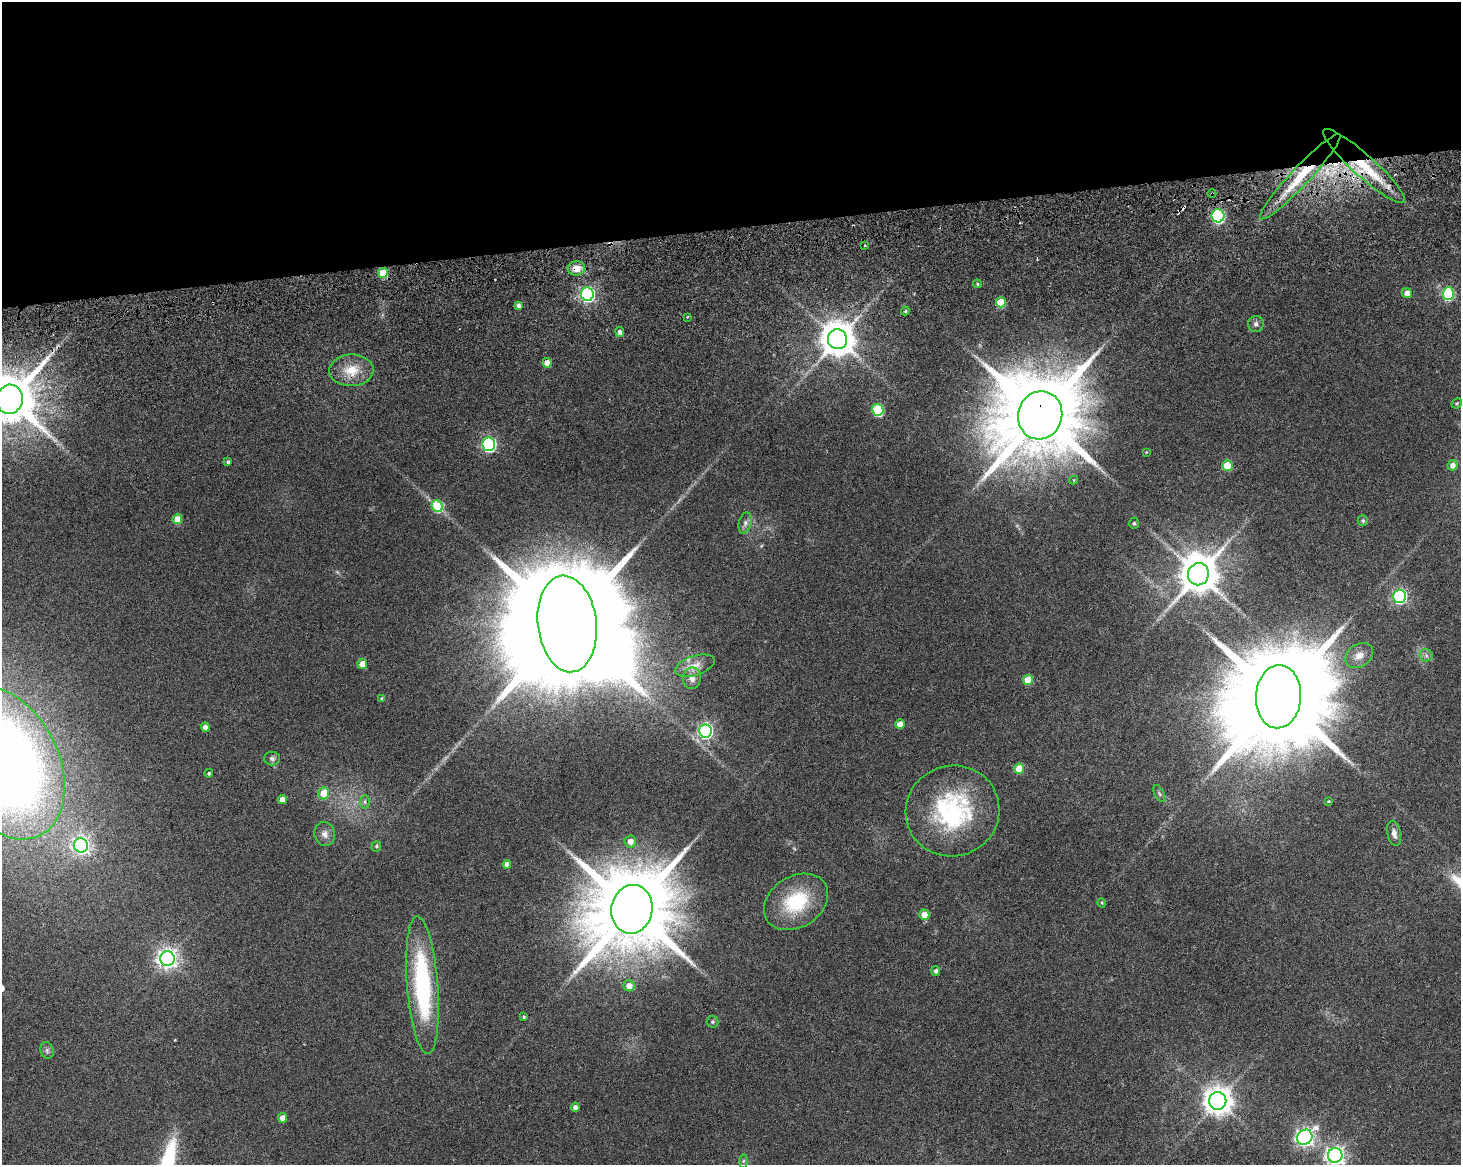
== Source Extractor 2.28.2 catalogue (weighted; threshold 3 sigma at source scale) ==
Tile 2 of 3 x 4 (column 2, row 1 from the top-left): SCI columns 1540-2998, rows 3650-4812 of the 4717 x 4901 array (HDU 1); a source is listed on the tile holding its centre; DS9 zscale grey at full resolution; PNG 1463 x 1167 px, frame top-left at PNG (2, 2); each listed source drawn as its Kron ellipse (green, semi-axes under 4 px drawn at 4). Shown black and unused: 20% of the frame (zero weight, under 3 of 6 exposures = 11% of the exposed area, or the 3 px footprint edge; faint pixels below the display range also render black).
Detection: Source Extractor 2.28.2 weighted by HDU 2 'WHT'; one run over the whole footprint, this tile lists its part. Background 0.0622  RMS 0.0032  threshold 0.0131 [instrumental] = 3 sigma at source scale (4.09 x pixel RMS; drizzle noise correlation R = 1.36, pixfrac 0.8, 0.0396/0.0396 arcsec/px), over >= 5 px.
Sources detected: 87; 1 too faint to see at this stretch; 1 inside a brighter object's white glare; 3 cosmic-ray / hot-pixel residue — neither listed nor drawn; the other 82 listed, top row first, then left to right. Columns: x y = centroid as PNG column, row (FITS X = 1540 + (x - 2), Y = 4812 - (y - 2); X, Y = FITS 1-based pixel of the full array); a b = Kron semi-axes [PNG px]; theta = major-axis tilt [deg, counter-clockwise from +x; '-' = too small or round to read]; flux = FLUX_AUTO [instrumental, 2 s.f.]
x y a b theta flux
1364 166 54 11 -42 16
1300 177 58 9 47 15
1212 193 4 3 - 0.33
1218 216 6 6 - 48
865 246 3 2 - 0.36
576 268 8 7 - 3.6
383 273 5 5 - 8.5
977 284 4 3 - 0.46
1407 293 5 5 - 1.8
587 294 7 6 - 76
1448 294 6 5 - 26
1001 302 5 5 - 7.5
518 305 4 4 - 1.1
905 311 4 4 - 0.41
687 317 3 3 - 0.37
1256 324 8 8 - 1.1
620 332 5 4 - 1.2
837 339 10 9 - 650
547 363 4 4 - 2.6
351 370 22 16 3 6.8
10 399 15 13 77 2000
1457 403 5 4 - 0.47
878 410 6 5 - 22
1040 415 24 22 73 5000
489 444 6 6 - 58
1146 452 3 3 - 0.22
228 462 4 3 - 0.66
1227 465 5 5 - 9.2
1452 465 5 5 - 1.6
1073 480 4 4 - 0.39
437 506 6 5 - 15
177 519 5 5 - 4.9
1363 521 5 5 - 0.57
745 523 10 6 75 1.2
1134 523 6 4 89 0.51
1198 574 11 10 - 980
1399 596 6 6 - 63
567 624 48 29 -83 16000
1359 655 15 11 35 3.2
1426 655 6 6 - 0.81
362 664 5 4 - 3.7
695 666 20 9 18 3.2
692 678 11 9 88 2
1028 680 5 5 - 6.2
1279 697 31 22 87 8900
382 698 4 4 - 0.61
900 724 5 5 - 2.8
205 727 5 4 - 1.6
705 731 7 6 - 72
272 759 8 6 -2 0.86
3 763 82 54 -63 400
1019 769 5 5 - 6.9
209 773 4 4 - 0.5
324 793 6 5 - 6.1
1159 793 9 4 -63 0.63
282 800 4 4 - 2.3
1328 801 3 3 - 0.4
365 802 7 5 84 0.63
953 811 47 45 21 39
1394 833 13 6 -77 1.7
325 834 12 10 -79 2
630 841 6 6 - 2.3
81 845 7 7 - 110
376 846 5 5 - 0.49
507 864 4 4 - 1.3
796 902 34 25 32 19
1102 903 5 3 - 0.25
632 909 24 20 80 5100
924 915 5 5 - 4
167 959 7 7 - 170
936 971 5 4 - 0.87
423 985 69 15 -85 45
629 986 5 5 - 2.5
524 1017 4 4 - 0.45
712 1022 6 6 - 0.5
47 1050 8 6 -75 0.86
1218 1101 9 8 - 370
575 1107 5 4 - 1.3
282 1118 5 4 - 2.2
1305 1137 8 7 - 120
1335 1155 7 7 - 130
743 1161 7 4 89 0.54
Overlapping masked pixels (flux is a lower limit): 6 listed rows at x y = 1364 166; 1300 177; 1212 193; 576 268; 383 273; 1040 415
Isophote crosses this tile's border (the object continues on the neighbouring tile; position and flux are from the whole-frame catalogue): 3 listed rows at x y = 10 399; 3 763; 1335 1155